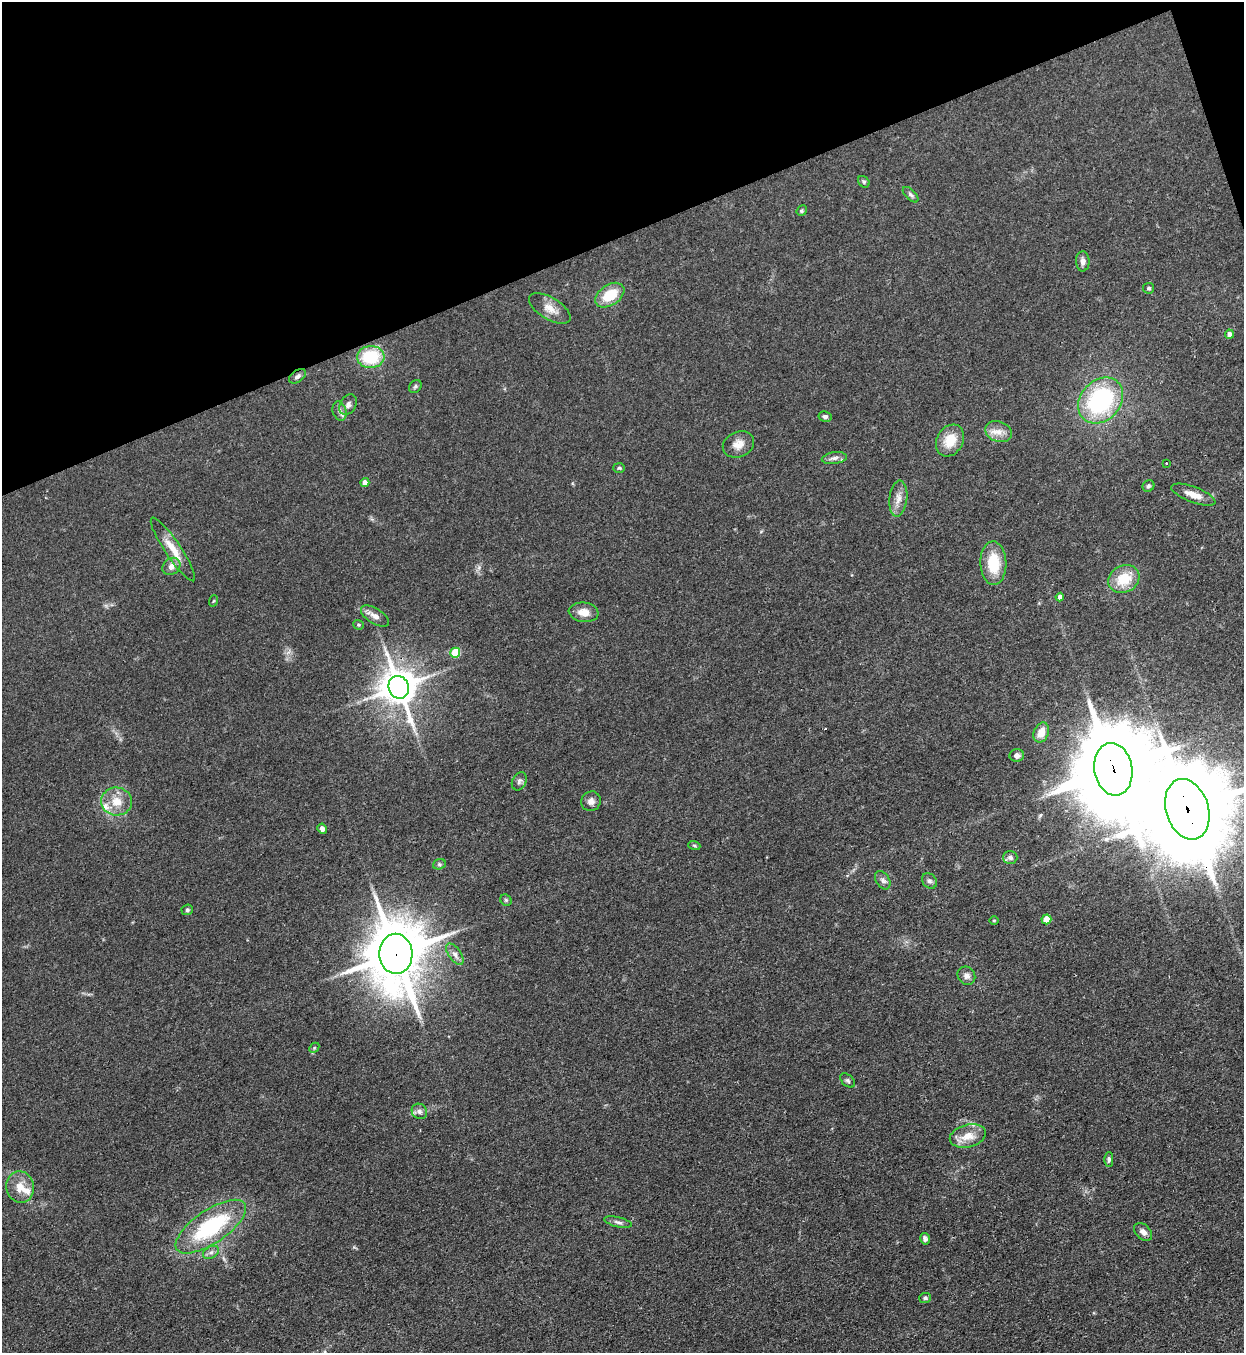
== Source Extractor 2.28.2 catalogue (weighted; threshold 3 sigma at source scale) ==
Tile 3 of 4 x 4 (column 3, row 1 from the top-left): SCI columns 2794-4035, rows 4090-5440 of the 5457 x 5478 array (HDU 1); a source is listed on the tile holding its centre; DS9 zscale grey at full resolution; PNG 1246 x 1355 px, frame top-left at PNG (2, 2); each listed source drawn as its Kron ellipse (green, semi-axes under 4 px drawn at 4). Shown black and unused: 18% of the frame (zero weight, under 3 of 4 exposures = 5% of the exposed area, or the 3 px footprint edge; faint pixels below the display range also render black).
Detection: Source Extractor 2.28.2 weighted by HDU 2 'WHT'; one run over the whole footprint, this tile lists its part. Background 0.0726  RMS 0.0059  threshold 0.0264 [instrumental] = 3 sigma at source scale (4.5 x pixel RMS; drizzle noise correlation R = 1.50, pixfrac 1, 0.05/0.05 arcsec/px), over >= 5 px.
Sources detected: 71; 1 cosmic-ray / hot-pixel residue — neither listed nor drawn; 2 inside a brighter listed object's ellipse — not listed separately; the other 68 listed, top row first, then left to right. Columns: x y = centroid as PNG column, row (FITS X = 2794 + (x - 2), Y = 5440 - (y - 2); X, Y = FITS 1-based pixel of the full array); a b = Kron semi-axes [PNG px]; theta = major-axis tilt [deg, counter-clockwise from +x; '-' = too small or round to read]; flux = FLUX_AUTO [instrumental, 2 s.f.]
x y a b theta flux
864 182 6 5 - 1
911 195 10 5 -45 1.5
802 211 6 4 48 0.86
1083 261 10 6 -88 2.7
1149 288 5 5 - 1.2
610 295 16 10 34 15
550 308 23 11 -31 6.5
1229 334 4 4 - 2.1
371 357 14 11 3 28
297 376 9 5 33 1.9
415 386 7 5 42 1.2
1101 400 25 20 47 71
348 405 11 8 58 2.5
339 411 9 6 -74 2.2
825 416 6 5 - 1.5
999 432 14 10 -19 5.6
950 440 17 13 60 13
738 444 16 12 24 5.9
834 458 12 6 7 2.4
1166 463 3 2 - 0.65
619 468 6 5 - 0.93
365 483 4 4 - 3.7
1148 486 6 5 - 1.3
1193 495 23 8 -20 6.4
898 498 18 9 84 5
173 549 38 8 -56 10
993 563 22 13 -88 18
171 566 10 8 40 3.9
1124 579 16 13 28 16
1060 597 4 4 - 3.2
213 601 6 3 69 0.61
584 612 15 9 -7 6.1
375 616 16 7 -32 4.2
358 625 5 5 - 0.86
455 653 5 5 - 23
399 687 11 10 - 1400
1041 733 10 7 67 6.8
1017 755 7 6 - 2.5
1113 769 26 19 -80 9100
519 781 9 7 63 1.9
116 801 15 14 - 9.6
591 801 10 9 - 3.3
1187 809 31 21 -73 11000
322 829 5 4 - 2.2
694 845 6 4 -19 0.82
1010 857 7 6 - 1.8
439 864 6 5 - 1
883 880 10 6 -57 2.1
929 881 8 6 -48 1.9
506 900 6 5 - 0.91
187 910 6 5 - 1.1
1046 919 5 5 - 10
994 920 5 3 - 0.53
396 954 20 16 -88 3700
455 954 12 6 -56 3
966 976 9 8 - 3
314 1048 6 4 47 0.76
847 1080 9 5 -45 1.3
419 1111 8 7 - 2.1
968 1136 18 11 14 9
1109 1159 7 4 -90 1.3
20 1187 16 13 -78 7.8
618 1222 14 5 -13 2.1
211 1227 41 16 34 54
1143 1232 11 7 -43 3.3
925 1239 6 4 -75 1.7
211 1252 9 5 29 1.9
925 1298 6 5 - 1.1
Overlapping masked pixels (flux is a lower limit): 4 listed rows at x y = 399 687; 1113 769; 1187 809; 396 954
Isophote crosses this tile's border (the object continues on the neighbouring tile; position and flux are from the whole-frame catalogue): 1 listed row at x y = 1187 809